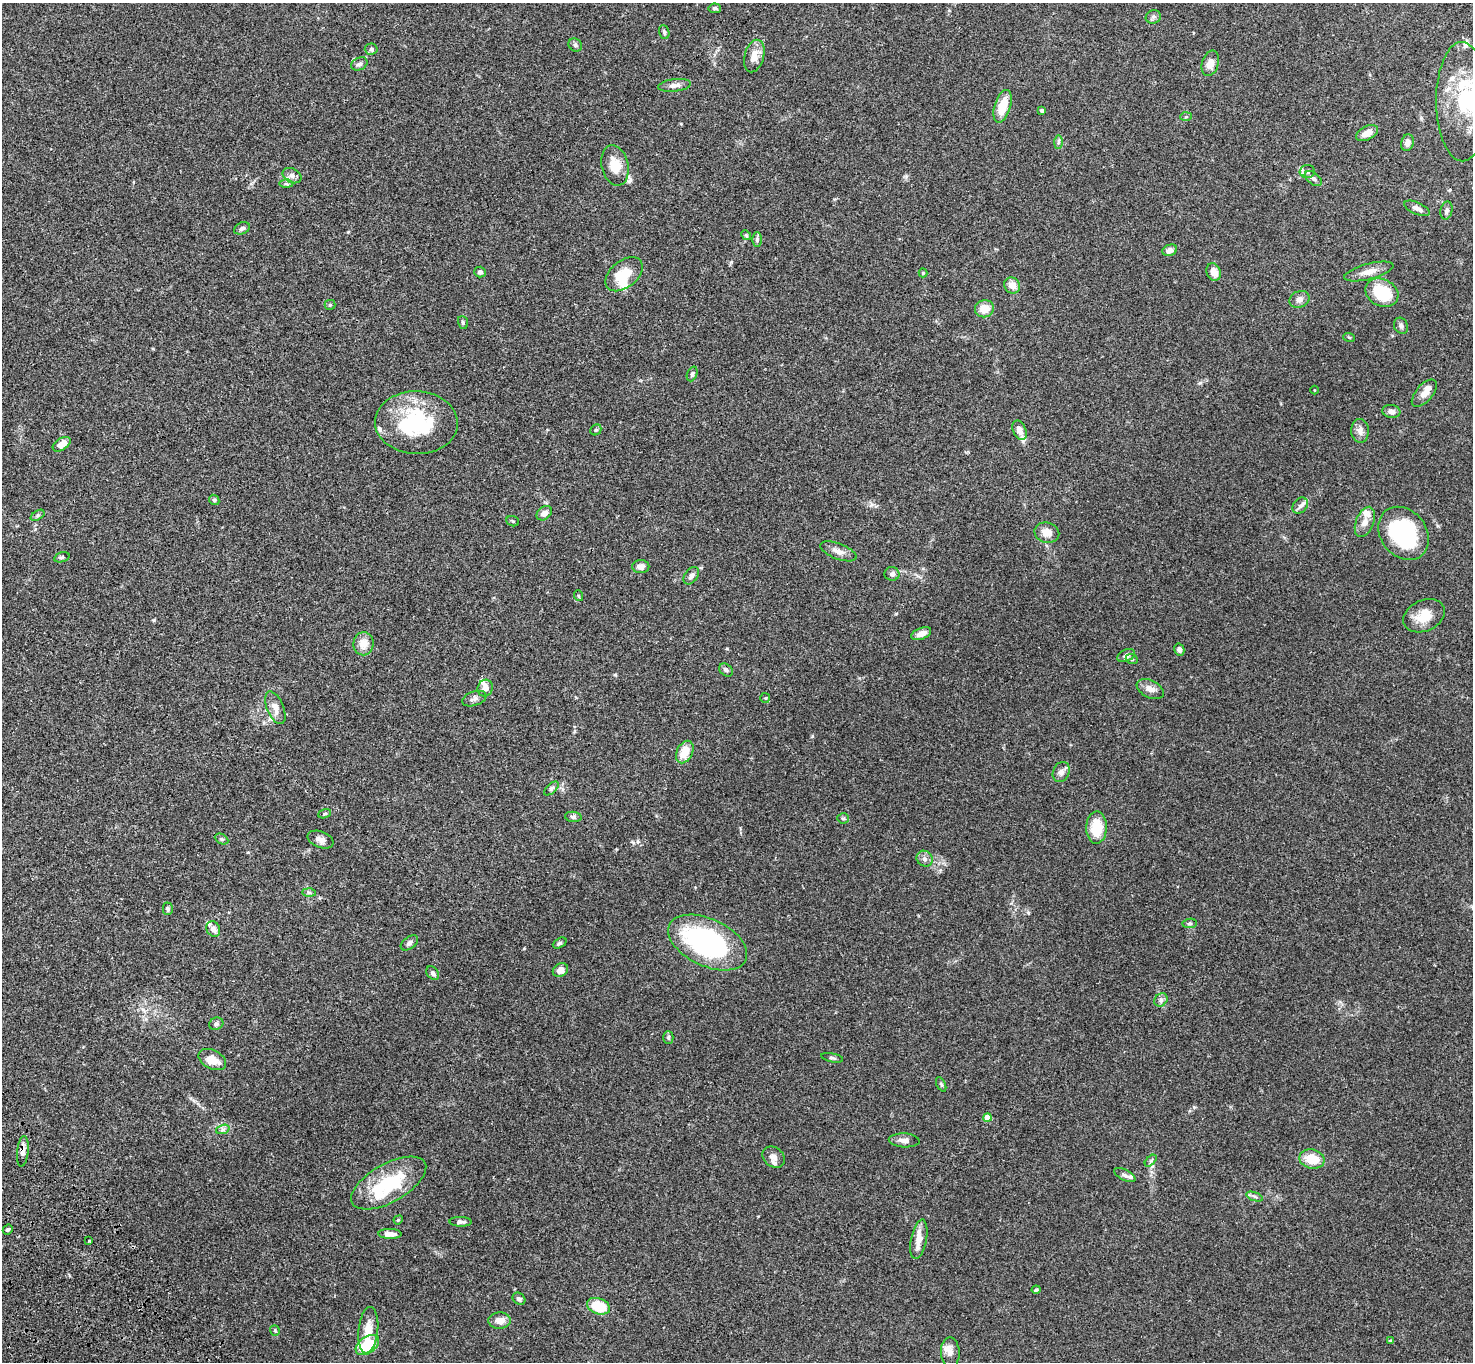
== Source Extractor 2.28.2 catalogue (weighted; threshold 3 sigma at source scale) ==
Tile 7 of 4 x 4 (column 3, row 2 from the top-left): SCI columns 3045-4515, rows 2960-4319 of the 6091 x 6060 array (HDU 1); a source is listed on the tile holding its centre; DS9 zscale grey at full resolution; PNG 1475 x 1364 px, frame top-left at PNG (2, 3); each listed source drawn as its Kron ellipse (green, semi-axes under 4 px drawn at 4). Shown black and unused: <1% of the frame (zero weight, under 3 of 4 exposures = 6% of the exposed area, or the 3 px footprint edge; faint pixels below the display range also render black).
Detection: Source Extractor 2.28.2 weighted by HDU 2 'WHT'; one run over the whole footprint, this tile lists its part. Background 0.0792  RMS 0.0059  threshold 0.0263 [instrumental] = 3 sigma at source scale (4.5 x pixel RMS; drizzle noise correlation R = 1.50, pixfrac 1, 0.05/0.05 arcsec/px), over >= 5 px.
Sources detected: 140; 2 inside a brighter object's white glare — neither listed nor drawn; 13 inside a brighter listed object's ellipse — not listed separately; the other 125 listed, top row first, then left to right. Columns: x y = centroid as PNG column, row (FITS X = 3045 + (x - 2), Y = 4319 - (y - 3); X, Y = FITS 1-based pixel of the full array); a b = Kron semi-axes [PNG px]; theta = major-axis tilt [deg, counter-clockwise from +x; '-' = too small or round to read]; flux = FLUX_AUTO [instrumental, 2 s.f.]
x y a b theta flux
715 8 6 5 - 1.2
1153 17 8 6 19 1.6
664 32 7 5 -71 1.2
575 45 7 6 - 1.3
371 49 6 5 - 1.2
754 56 16 9 75 7
1210 63 13 8 72 4.8
359 64 8 6 25 2.1
674 85 16 6 7 3
1462 102 59 26 -90 42
1003 106 17 8 73 12
1042 110 3 3 - 1.5
1186 117 6 4 2 0.8
1367 133 12 6 28 5.8
1058 142 7 4 89 1.1
1407 143 8 6 74 3.2
615 165 20 13 -77 11
1307 171 7 6 - 1.9
292 176 10 7 -26 2.3
1313 179 10 5 -37 1.5
286 184 6 4 -1 1
1417 208 13 6 -24 2.4
1446 210 9 6 77 1.8
242 228 8 5 25 1.7
746 235 5 4 - 0.77
757 239 7 5 90 1.2
1170 250 7 5 20 3.6
480 272 5 5 - 1.5
1214 272 9 7 -70 5.1
1369 272 25 8 14 5.6
923 273 4 4 - 0.54
624 274 21 13 40 16
1012 285 8 7 - 5.3
1382 293 17 13 -26 21
1300 299 10 8 23 2.7
330 305 5 5 - 0.75
984 309 9 8 - 7.7
463 322 6 5 - 0.91
1401 326 8 7 - 1.6
1349 337 6 3 -19 0.58
692 374 8 5 68 1.1
1314 390 4 3 - 0.44
1424 393 16 8 49 4.4
1391 411 9 6 -9 2.6
416 423 41 31 -2 51
596 430 6 5 - 0.86
1020 430 10 6 -64 3.3
1360 431 12 9 -88 3.3
62 444 10 6 34 5.5
214 500 6 4 -45 0.81
1300 506 9 6 49 2
544 513 8 6 39 3.5
38 515 7 4 32 1.1
513 521 6 5 - 0.82
1365 522 16 9 68 4.6
1047 533 12 10 -13 5.5
1403 533 29 23 -52 61
838 551 19 7 -21 4.1
62 557 8 5 17 1.1
641 567 8 6 0 3.3
892 574 7 6 - 1.9
691 576 10 6 53 2.1
579 596 5 3 - 0.55
1424 616 22 15 25 10
921 634 10 5 22 4.4
363 644 11 10 - 6.1
1179 649 6 5 - 1.7
1126 655 9 6 25 2.1
1132 659 6 5 - 0.97
726 670 7 5 -44 1.5
485 688 8 7 - 3.3
1150 689 14 8 -26 4.3
765 698 5 5 - 0.66
474 699 12 7 20 2.1
275 708 17 8 -67 4.5
685 752 12 8 63 9.7
1061 772 10 8 66 2.5
551 789 9 4 42 1.1
325 814 6 4 20 0.8
573 817 8 5 -7 1.3
843 818 5 5 - 0.86
1096 828 16 10 88 16
221 839 7 5 -27 1
321 840 13 8 -22 3.1
925 859 8 7 - 2.2
309 893 6 4 -2 0.98
168 909 6 5 - 1.1
1190 923 7 4 6 1
213 929 8 6 -60 2.5
708 942 42 23 -25 110
409 943 10 6 37 1.9
560 943 7 4 27 1
560 970 8 6 33 3.1
433 973 7 5 -52 1.6
1161 1000 7 6 - 1.6
216 1024 7 6 - 1.4
668 1037 6 5 - 0.95
832 1058 11 3 -12 0.97
212 1060 14 9 -27 7.8
941 1084 8 4 -63 0.89
987 1118 4 4 - 7.2
223 1129 7 4 20 1.5
904 1140 15 7 -3 3.6
23 1151 15 5 84 2.8
774 1157 12 9 -39 3.7
1312 1159 13 9 -12 12
1151 1161 7 4 45 1
1125 1175 11 5 -28 1.7
389 1183 42 19 30 38
1254 1196 8 3 -19 1.1
398 1220 5 4 - 0.53
460 1222 11 4 -2 1.8
8 1229 5 4 - 1.1
390 1234 11 5 -2 3.5
919 1239 20 8 79 6.7
89 1241 3 2 - 0.63
1036 1290 4 3 - 0.91
519 1299 7 5 -42 1.7
598 1306 12 8 -19 17
499 1321 11 8 4 4.7
275 1330 5 4 - 0.68
368 1330 23 10 84 9
1391 1341 4 3 - 0.84
367 1345 13 8 35 20
950 1352 15 9 -88 3.8
Overlapping masked pixels (flux is a lower limit): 1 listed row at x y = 23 1151
Isophote crosses this tile's border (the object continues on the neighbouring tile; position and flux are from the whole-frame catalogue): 1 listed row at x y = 1462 102